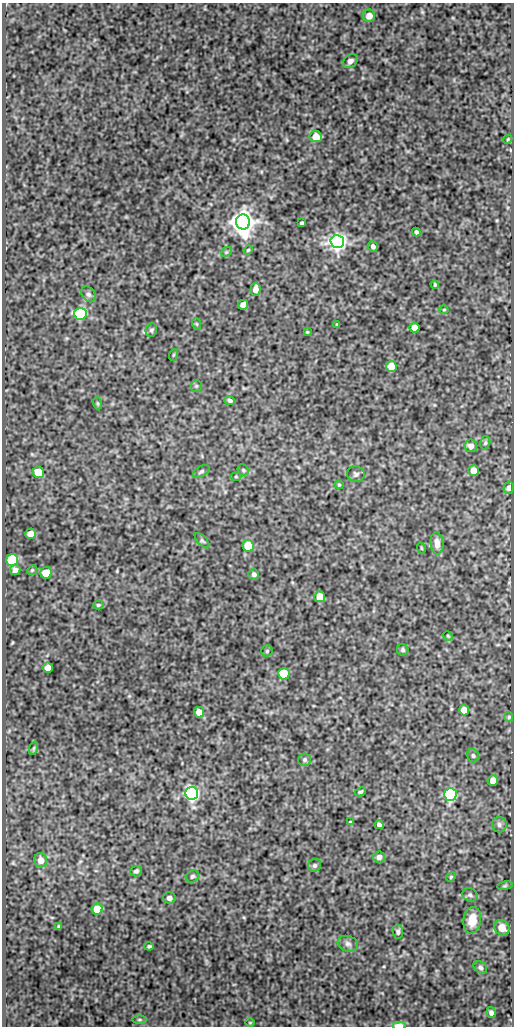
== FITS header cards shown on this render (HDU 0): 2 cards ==
NAXIS1  =                  512
NAXIS2  =                 1024

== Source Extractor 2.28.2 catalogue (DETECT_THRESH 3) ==
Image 512 x 1024 px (HDU 0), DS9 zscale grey, 1 PNG px = 1 image px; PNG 516 x 1028 px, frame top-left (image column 1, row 1024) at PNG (2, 3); each listed source drawn as its Kron ellipse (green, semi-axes under 4 px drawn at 4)
Background 79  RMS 0.51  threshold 1.54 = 3 sigma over >= 5 px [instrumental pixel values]
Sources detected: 88; all 88 listed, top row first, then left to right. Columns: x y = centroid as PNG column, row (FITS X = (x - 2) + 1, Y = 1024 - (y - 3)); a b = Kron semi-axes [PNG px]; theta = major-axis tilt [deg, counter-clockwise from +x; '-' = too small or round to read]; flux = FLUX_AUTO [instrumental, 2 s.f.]
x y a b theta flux
369 16 6 6 - 280
350 61 8 6 42 130
316 137 6 5 - 540
508 139 4 3 - 30
243 222 7 7 - 42000
302 223 4 3 - 52
416 232 4 4 - 81
337 242 7 6 - 16000
373 246 5 5 - 110
248 250 5 4 - 36
226 252 6 4 45 45
435 284 4 3 - 41
256 290 6 5 - 230
88 294 8 6 -56 98
243 305 5 5 - 170
444 310 4 4 - 34
80 314 6 6 - 5200
197 324 6 3 -71 34
337 325 3 3 - 41
414 328 5 5 - 410
151 330 7 5 66 70
307 332 4 3 - 28
173 355 6 3 71 32
391 366 5 5 - 520
196 386 6 5 - 56
230 400 5 4 - 80
97 403 6 4 -71 41
485 443 7 5 75 63
471 446 6 6 - 180
243 470 6 5 - 52
201 471 9 5 32 75
474 471 5 5 - 410
39 473 6 5 - 1100
356 474 9 8 - 100
236 477 5 3 - 37
339 485 4 4 - 37
509 488 6 5 - 130
31 534 5 5 - 270
202 541 9 4 -47 63
437 543 11 6 -85 270
248 546 6 5 - 1100
421 548 5 3 - 30
12 560 6 6 - 2700
15 570 5 5 - 130
32 570 5 4 - 43
46 573 6 6 - 960
254 574 5 5 - 85
320 597 5 5 - 690
98 605 5 4 - 49
448 636 5 4 - 37
403 650 6 5 - 71
267 651 5 5 - 53
48 668 5 5 - 250
284 674 6 5 - 1400
464 710 5 5 - 390
199 712 5 5 - 470
509 717 5 4 - 41
34 748 7 4 71 48
473 756 7 6 - 72
305 760 6 6 - 84
493 781 5 5 - 360
360 792 5 4 - 60
192 793 6 6 - 10000
450 794 6 6 - 6500
350 822 4 4 - 32
379 825 4 4 - 88
499 825 8 7 - 100
379 857 6 5 - 130
41 860 7 6 - 270
315 865 7 6 - 83
136 871 6 5 - 71
192 876 7 5 36 70
451 877 5 4 - 42
505 886 8 4 9 45
470 895 8 6 -27 80
169 898 6 5 - 150
97 909 5 5 - 830
472 920 13 9 81 460
59 927 4 3 - 53
502 928 8 7 - 320
398 932 7 5 -86 81
348 944 10 7 -18 130
149 946 4 3 - 53
480 967 7 5 -34 74
491 1013 5 4 - 100
139 1020 7 3 0 45
250 1023 4 3 - 25
399 1025 7 3 0 320
At the frame edge (FLAGS 8, measured only in part): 1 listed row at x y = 399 1025

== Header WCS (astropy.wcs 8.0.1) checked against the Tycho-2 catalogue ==
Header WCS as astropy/WCSLIB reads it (CRVAL/CRPIX/CD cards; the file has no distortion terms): RA---SIN/DEC--SIN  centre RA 13:59:56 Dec +53:52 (209.98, +53.87 deg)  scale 1 arcsec/px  FOV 8.5' x 17.1'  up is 0 deg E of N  parity normal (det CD < 0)
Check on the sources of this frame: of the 60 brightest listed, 3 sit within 1.5 arcsec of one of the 4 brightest Tycho-2 stars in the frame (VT <= 11.84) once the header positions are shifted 0.11 arcsec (0.09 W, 0.06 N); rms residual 0.34 arcsec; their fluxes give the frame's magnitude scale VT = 22.12 - 2.5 log10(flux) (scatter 0.23 mag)
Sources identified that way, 3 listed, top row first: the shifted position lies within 1.5 arcsec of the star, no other Tycho-2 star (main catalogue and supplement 1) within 3.0 arcsec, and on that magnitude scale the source's flux lands within +1.5 / -3 mag of the star's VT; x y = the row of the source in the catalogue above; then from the Tycho-2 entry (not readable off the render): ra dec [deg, ICRS J2000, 3 dp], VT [Tycho-2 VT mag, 2 dp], TYC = Tycho-2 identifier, HIP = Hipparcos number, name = IAU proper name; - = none
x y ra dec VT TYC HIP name
243 222 209.990 +53.947 10.56 3852-1094-1 - -
337 242 209.945 +53.941 11.84 3852-100-1 - -
192 793 210.014 +53.788 11.75 3852-924-1 - -